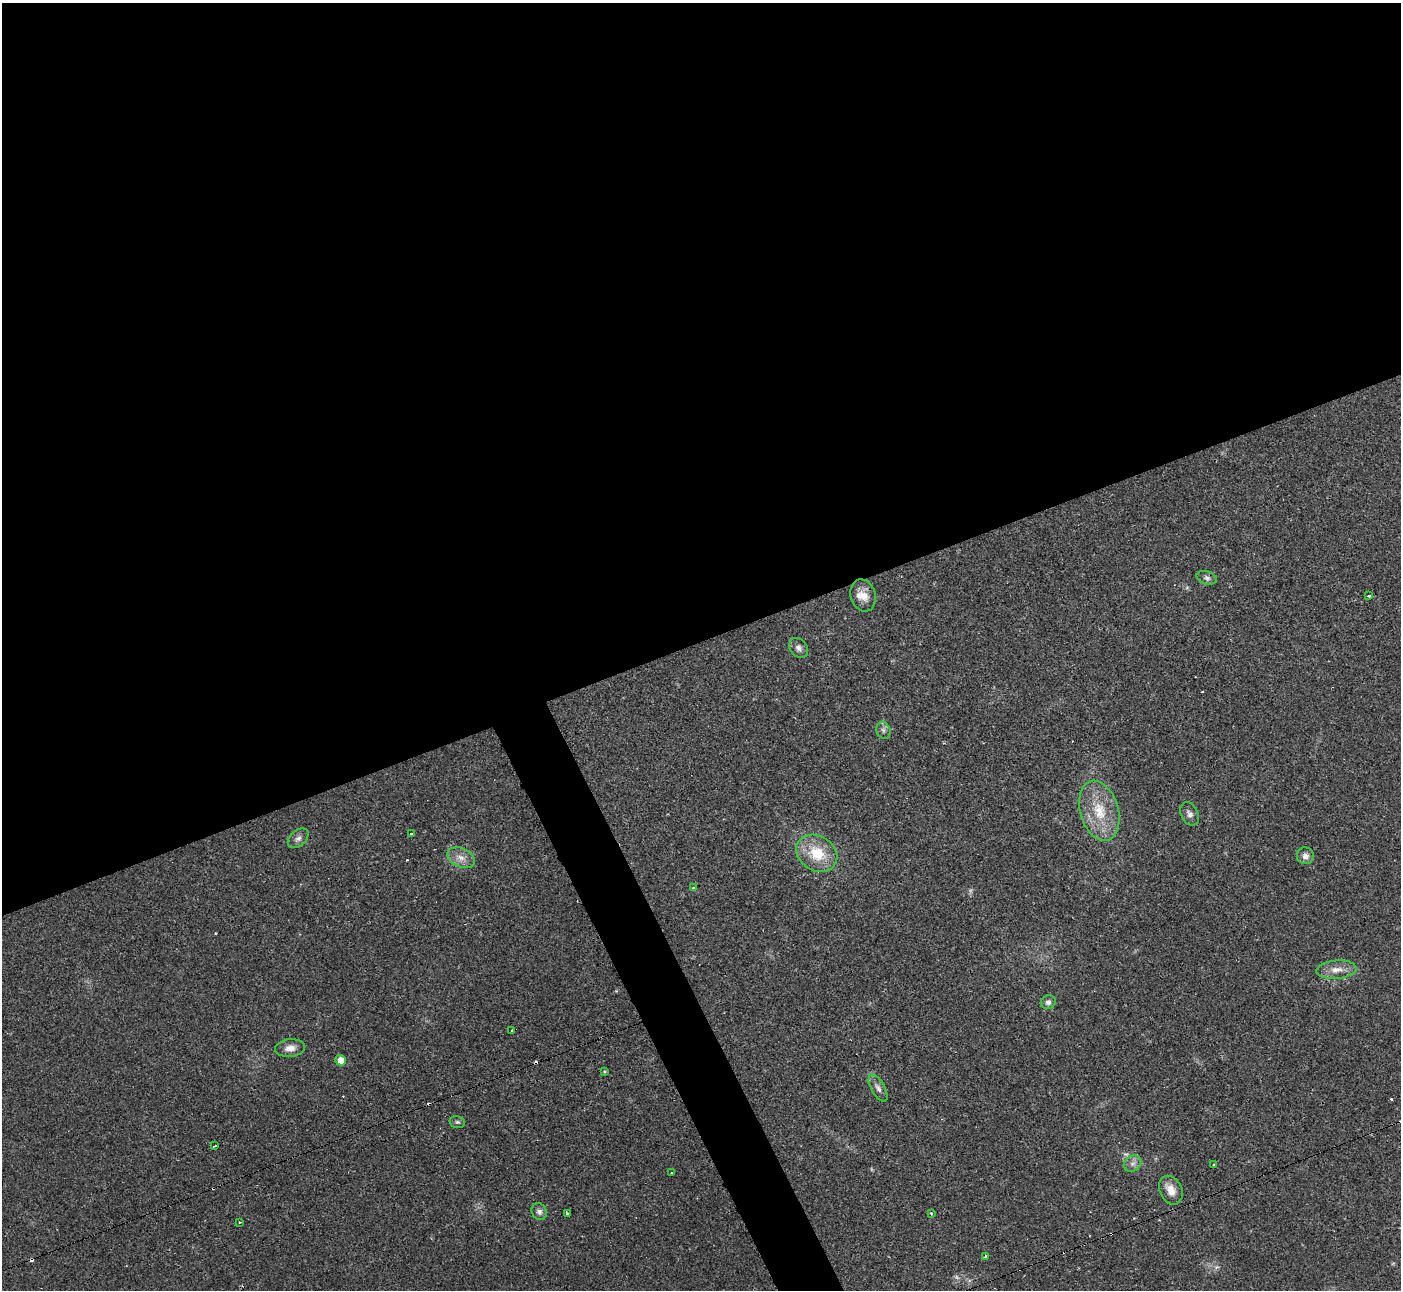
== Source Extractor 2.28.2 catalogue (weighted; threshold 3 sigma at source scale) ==
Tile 2 of 4 x 4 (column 2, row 1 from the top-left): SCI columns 1407-2805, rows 4018-5305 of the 5604 x 5592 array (HDU 1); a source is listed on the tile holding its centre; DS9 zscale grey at full resolution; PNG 1403 x 1292 px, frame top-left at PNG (2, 3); each listed source drawn as its Kron ellipse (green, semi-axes under 4 px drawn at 4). Shown black and unused: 52% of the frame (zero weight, under 2 of 3 exposures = <1% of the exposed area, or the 3 px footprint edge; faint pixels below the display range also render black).
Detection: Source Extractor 2.28.2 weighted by HDU 2 'WHT'; one run over the whole footprint, this tile lists its part. Background 0.0258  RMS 0.0039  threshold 0.0177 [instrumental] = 3 sigma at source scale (4.5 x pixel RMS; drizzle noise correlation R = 1.50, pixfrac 1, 0.05/0.05 arcsec/px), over >= 5 px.
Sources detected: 47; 4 too faint to see at this stretch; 12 cosmic-ray / hot-pixel residue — neither listed nor drawn; the other 31 listed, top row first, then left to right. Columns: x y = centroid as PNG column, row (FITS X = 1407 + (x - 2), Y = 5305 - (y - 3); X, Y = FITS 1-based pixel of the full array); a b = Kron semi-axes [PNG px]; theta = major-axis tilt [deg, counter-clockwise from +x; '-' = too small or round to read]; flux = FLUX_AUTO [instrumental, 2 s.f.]
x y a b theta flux
1207 578 10 6 -16 1.4
863 595 16 12 -73 4.7
1369 595 3 3 - 0.75
799 648 11 8 -50 1.8
883 730 9 7 -67 1.3
1099 811 31 19 -74 14
1190 814 12 8 -65 1.9
411 834 3 2 - 1
298 838 12 7 41 1.9
817 853 21 17 -33 13
1305 856 8 8 - 2
461 858 14 9 -23 3.5
694 887 3 3 - 0.82
1336 970 20 9 5 4.4
1048 1002 7 6 - 1.5
512 1031 3 3 - 3.4
290 1048 15 9 6 3.2
341 1060 5 5 - 4
604 1072 3 3 - 0.48
878 1088 15 7 -60 2
457 1122 8 5 -15 0.78
214 1146 3 2 - 0.56
1133 1164 9 7 35 1.9
1213 1165 3 2 - 0.37
671 1173 3 3 - 1.5
1171 1190 15 11 -64 4.3
539 1211 8 7 - 1.4
567 1213 3 3 - 0.79
931 1213 4 3 - 0.46
239 1222 3 2 - 0.29
986 1256 3 3 - 1.7